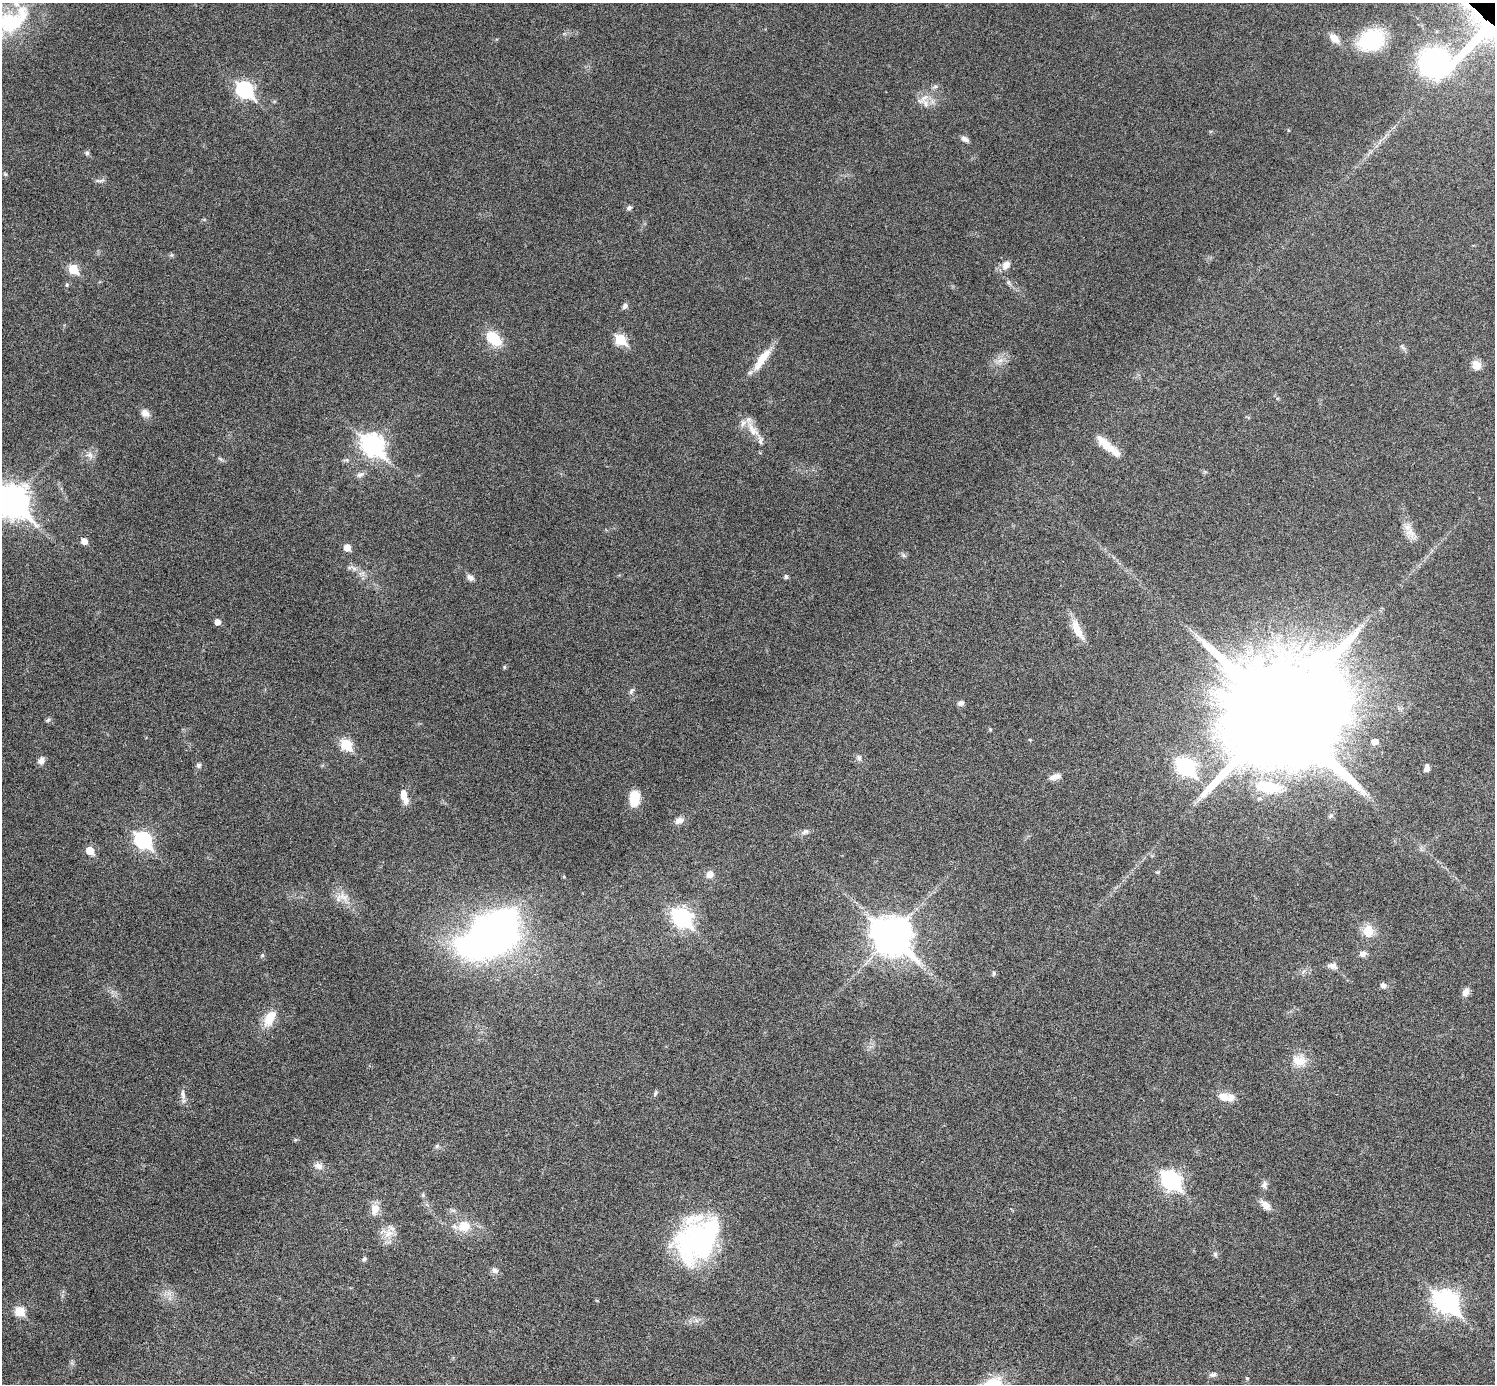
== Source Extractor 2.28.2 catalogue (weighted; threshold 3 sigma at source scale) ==
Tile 7 of 4 x 4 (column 3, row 2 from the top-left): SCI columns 2998-4490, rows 3067-4448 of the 5992 x 5993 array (HDU 1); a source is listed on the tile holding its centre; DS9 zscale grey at full resolution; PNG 1497 x 1386 px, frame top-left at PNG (2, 3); no overlay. Shown black and unused: <1% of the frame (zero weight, under 6 of 11 exposures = <1% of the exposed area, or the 3 px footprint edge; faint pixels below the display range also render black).
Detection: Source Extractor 2.28.2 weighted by HDU 2 'WHT'; one run over the whole footprint, this tile lists its part. Background 0.0216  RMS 0.0026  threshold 0.0105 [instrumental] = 3 sigma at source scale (4.09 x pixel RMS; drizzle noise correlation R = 1.36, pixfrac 0.8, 0.05/0.05 arcsec/px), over >= 5 px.
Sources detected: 101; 2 inside a brighter object's white glare — not listed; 4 inside a brighter listed object's ellipse — not listed separately; the other 95 listed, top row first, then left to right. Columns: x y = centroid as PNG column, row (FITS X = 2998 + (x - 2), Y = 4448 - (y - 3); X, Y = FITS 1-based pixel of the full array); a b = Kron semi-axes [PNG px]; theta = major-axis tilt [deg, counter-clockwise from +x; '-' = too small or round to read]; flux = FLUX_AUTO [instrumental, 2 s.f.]
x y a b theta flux
11 22 46 27 4 19
1478 37 96 36 45 52
1334 38 15 9 -47 2.1
1371 40 22 17 30 20
1434 62 32 23 39 54
245 90 8 7 - 57
923 99 20 6 38 1.8
965 139 9 6 -33 1
87 153 6 5 - 0.49
5 174 5 5 - 0.3
99 181 12 4 2 0.6
629 208 7 5 37 0.55
1006 265 14 10 47 1.7
73 269 6 5 - 9.4
67 285 5 5 - 0.3
625 306 8 6 59 0.78
494 338 20 12 -45 6.5
620 339 6 5 - 14
1402 347 9 5 -56 0.6
762 359 35 9 55 4.5
1000 360 8 6 44 1.2
1476 365 11 9 -62 2.2
145 413 10 9 - 1.5
753 430 27 10 -53 3.8
372 445 10 8 -44 130
1109 447 34 9 -37 4.3
90 455 9 8 - 1.2
220 459 8 3 -45 0.36
360 474 11 6 22 0.96
12 500 13 10 -43 370
1410 533 18 11 -39 2.4
84 541 6 5 - 2.1
347 548 5 5 - 3.1
904 555 7 4 -45 0.47
786 577 5 5 - 0.56
470 578 9 6 -36 1
217 622 5 5 - 1.5
1077 630 29 10 -64 3.8
504 667 5 4 - 0.36
631 691 9 5 53 0.56
961 703 8 6 7 0.83
1280 713 32 27 37 12000
48 720 7 4 44 0.38
990 729 5 5 - 0.27
1375 742 5 5 - 2.1
346 744 7 6 - 15
859 758 8 6 -75 0.59
41 760 11 7 74 1.1
199 765 6 6 - 0.57
1186 767 9 7 -40 73
1427 768 8 5 80 1.1
1055 777 16 7 15 1.5
1268 787 33 13 -9 8.9
404 796 15 6 -77 2.9
635 799 16 10 83 5.5
1331 816 7 5 29 0.42
679 821 13 8 24 1.4
805 832 11 6 31 0.8
143 840 8 7 - 60
90 850 6 5 - 4.8
1158 872 5 4 - 0.29
710 875 10 8 49 1.6
564 877 5 3 - 0.2
342 896 11 7 46 1.6
682 917 9 7 -42 89
1368 931 16 13 81 3.6
493 932 34 23 48 160
891 936 14 11 -42 600
1363 954 10 7 20 0.99
1332 966 12 7 -13 1.2
994 973 6 4 90 0.36
1383 985 7 6 - 0.83
1466 992 11 7 65 1.4
270 1018 22 11 60 4.7
1299 1061 19 13 -4 3.6
655 1093 9 3 79 0.37
183 1094 15 6 -81 1.2
1223 1097 14 10 -24 2.6
437 1146 6 5 - 0.4
318 1166 13 9 -17 1.4
1171 1180 10 8 -50 82
1264 1185 10 7 69 0.92
1265 1205 16 8 -45 1.8
375 1209 15 10 78 2.3
463 1226 16 13 13 4.5
389 1233 16 11 37 2.8
700 1240 49 44 55 42
1215 1254 7 5 -47 0.5
364 1259 5 5 - 0.57
495 1271 9 7 -15 0.92
1446 1301 11 8 -40 150
19 1311 6 5 - 9.7
1213 1375 10 5 18 0.63
1247 1378 5 3 - 0.23
992 1384 30 19 25 7.9
Overlapping masked pixels (flux is a lower limit): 2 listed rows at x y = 1478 37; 1434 62
Isophote crosses this tile's border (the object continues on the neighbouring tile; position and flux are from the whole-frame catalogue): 5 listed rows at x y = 11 22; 1478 37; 1434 62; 12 500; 992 1384
Unlisted compact peaks at least as high as the median listed source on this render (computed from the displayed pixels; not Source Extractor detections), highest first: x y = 262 955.